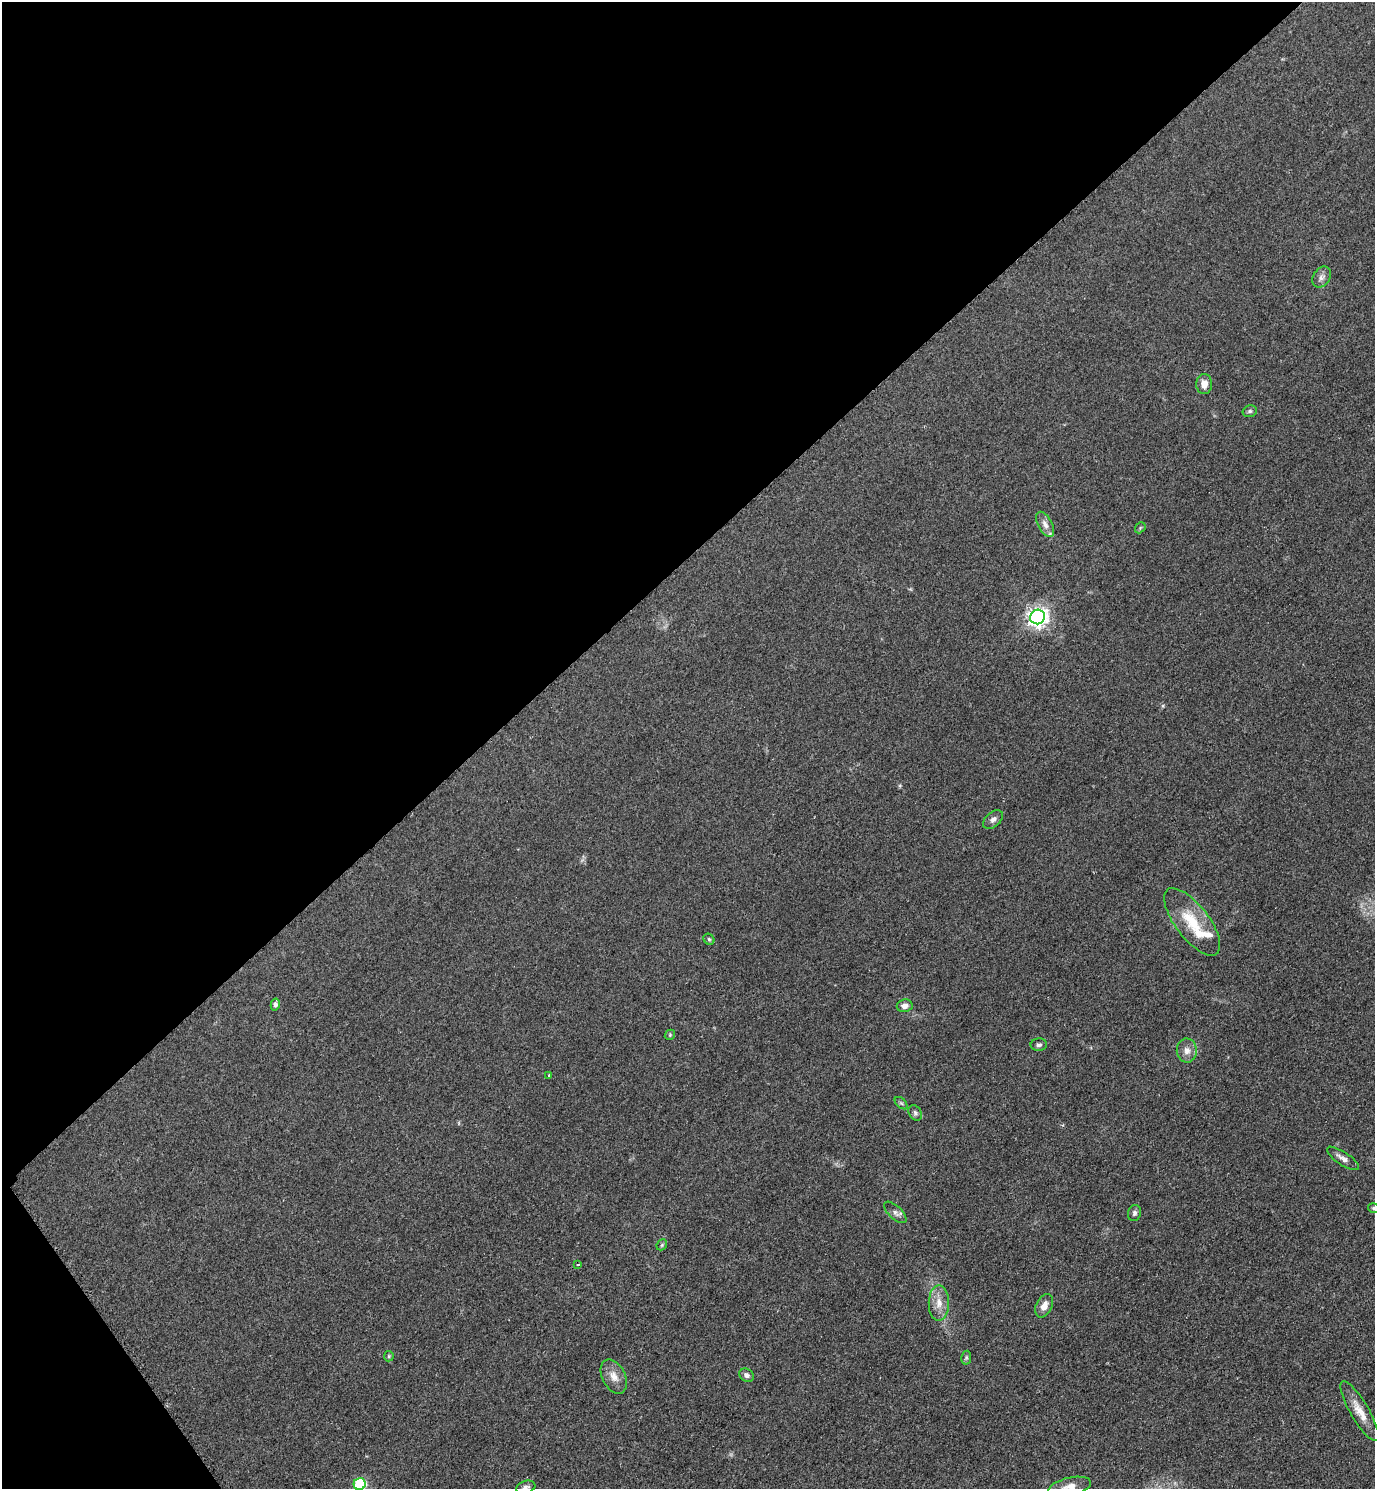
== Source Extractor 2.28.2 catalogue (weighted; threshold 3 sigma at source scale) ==
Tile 5 of 4 x 4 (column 1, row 2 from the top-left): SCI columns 313-1685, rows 2983-4469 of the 5971 x 5974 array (HDU 1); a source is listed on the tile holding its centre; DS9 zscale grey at full resolution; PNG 1377 x 1491 px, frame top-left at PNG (2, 2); each listed source drawn as its Kron ellipse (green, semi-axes under 4 px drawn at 4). Shown black and unused: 39% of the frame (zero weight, under 2 of 3 exposures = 1% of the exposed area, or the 3 px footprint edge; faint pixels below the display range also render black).
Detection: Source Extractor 2.28.2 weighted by HDU 2 'WHT'; one run over the whole footprint, this tile lists its part. Background 0.0784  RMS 0.0076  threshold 0.0344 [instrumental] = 3 sigma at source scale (4.5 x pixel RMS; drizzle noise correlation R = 1.50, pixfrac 1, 0.05/0.05 arcsec/px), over >= 5 px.
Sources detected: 36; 3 inside a brighter listed object's ellipse — not listed separately; the other 33 listed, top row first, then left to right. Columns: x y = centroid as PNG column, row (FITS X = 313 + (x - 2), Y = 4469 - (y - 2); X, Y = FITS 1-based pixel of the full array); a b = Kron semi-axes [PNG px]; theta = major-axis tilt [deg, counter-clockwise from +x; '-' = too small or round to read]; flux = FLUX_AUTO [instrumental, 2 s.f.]
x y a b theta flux
1322 277 11 8 55 3.7
1204 384 10 8 -88 6
1250 411 7 5 15 1.8
1045 524 14 7 -61 4.6
1140 528 6 4 48 1.1
1038 617 7 7 - 380
993 820 11 7 41 3.3
1192 922 40 16 -52 29
709 939 6 5 - 1.2
275 1004 6 4 77 1.9
905 1006 8 6 8 4.1
670 1035 6 4 48 0.93
1039 1045 8 6 2 1.9
1187 1051 12 10 -88 5.6
549 1075 3 3 - 0.82
901 1103 7 4 -44 1.4
915 1113 8 6 -60 2.1
1343 1158 18 6 -34 4.5
1374 1208 6 4 -13 1.2
895 1212 14 6 -44 3.2
1134 1213 8 6 76 2.2
662 1245 6 5 - 1.1
577 1265 3 2 - 0.94
939 1303 18 10 90 9
1044 1306 12 8 63 6.6
389 1356 5 5 - 1
966 1358 7 5 79 1.3
747 1375 7 6 - 3
614 1376 18 11 -62 7.7
1360 1411 34 9 -60 12
360 1484 6 6 - 63
526 1487 10 6 17 2.6
1070 1487 22 9 13 9
Isophote crosses this tile's border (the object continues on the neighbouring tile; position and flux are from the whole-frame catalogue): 4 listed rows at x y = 1374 1208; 360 1484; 526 1487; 1070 1487